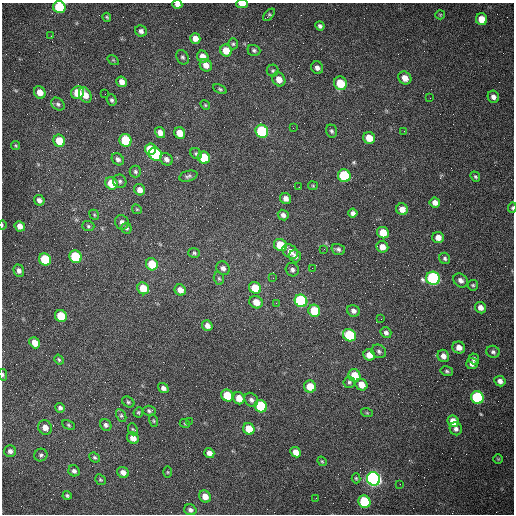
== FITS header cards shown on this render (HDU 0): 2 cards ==
NAXIS1  =                  512 /fastest changing axis
NAXIS2  =                  512 /next to fastest changing axis

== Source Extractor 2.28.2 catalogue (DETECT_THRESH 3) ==
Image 512 x 512 px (HDU 0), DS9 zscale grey, 1 PNG px = 1 image px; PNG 516 x 516 px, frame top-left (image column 1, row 512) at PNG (2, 3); each listed source drawn as its Kron ellipse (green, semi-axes under 4 px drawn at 4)
Background 1480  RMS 22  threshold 66.3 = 3 sigma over >= 5 px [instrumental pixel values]
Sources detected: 167; all 167 listed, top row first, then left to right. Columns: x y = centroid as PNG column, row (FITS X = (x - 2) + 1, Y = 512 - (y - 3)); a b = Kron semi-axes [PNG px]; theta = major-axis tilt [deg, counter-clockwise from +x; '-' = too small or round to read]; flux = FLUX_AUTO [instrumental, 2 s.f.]
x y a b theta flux
177 4 5 4 - 5400
242 4 6 3 1 13000
59 7 6 6 - 88000
269 15 7 4 47 2600
440 15 5 4 - 1600
107 17 4 4 - 2000
481 19 6 5 - 18000
320 26 5 4 - 4000
141 31 6 5 - 4800
51 36 3 2 - 1500
195 38 5 5 - 11000
233 44 5 5 - 2300
226 50 6 5 - 23000
254 50 6 5 - 3100
182 57 7 5 -64 3300
203 57 6 5 - 14000
113 60 6 4 -34 1800
206 65 6 6 - 11000
317 68 6 5 - 5800
273 71 6 6 - 2600
405 78 7 6 - 13000
279 79 7 6 - 13000
122 82 5 5 - 8900
340 83 7 6 - 41000
220 89 7 4 -25 2300
40 92 6 5 - 14000
78 93 7 6 - 35000
105 94 2 2 - 660
85 95 8 5 -63 15000
493 97 6 5 - 6500
430 98 2 2 - 590
112 100 6 5 - 3000
58 104 7 5 -42 3700
205 105 5 4 - 1800
293 128 2 2 - 680
262 131 7 6 - 150000
332 131 7 5 -69 3200
404 131 2 2 - 700
160 132 5 5 - 10000
180 133 6 5 - 22000
369 138 6 5 - 20000
125 140 6 6 - 66000
59 141 6 5 - 33000
16 145 5 3 - 1500
150 149 6 5 - 46000
155 154 7 6 - 110000
196 154 6 5 - 2900
204 158 6 6 - 50000
118 159 7 5 -42 4600
166 159 7 5 -39 6100
135 172 6 5 - 2900
188 176 9 5 15 3500
344 176 6 6 - 110000
475 177 5 4 - 2300
120 181 7 6 - 3900
111 183 6 6 - 33000
313 186 5 4 - 1500
299 187 2 2 - 1000
140 190 6 5 - 9000
286 198 6 5 - 8300
39 200 5 5 - 5800
435 203 5 5 - 8500
512 208 5 4 - 2100
137 209 5 4 - 1700
402 209 6 5 - 11000
353 213 4 4 - 4800
94 215 5 4 - 1800
283 215 5 5 - 5200
122 222 7 6 - 6500
2 225 5 3 - 1400
20 226 5 5 - 9800
88 226 6 5 - 2500
126 228 5 5 - 2800
383 233 6 5 - 26000
438 238 6 5 - 11000
280 245 7 6 - 43000
382 247 6 5 - 11000
324 249 3 3 - 740
338 249 7 5 -18 3900
290 251 8 6 -41 12000
194 253 6 4 -17 2700
295 256 6 5 - 6400
76 257 6 6 - 98000
445 258 6 5 - 3300
45 259 6 5 - 86000
152 264 6 5 - 37000
223 268 7 6 - 5400
312 268 2 2 - 720
292 270 7 6 - 4900
19 271 6 5 - 5500
219 278 6 5 - 2300
273 278 2 2 - 810
433 278 7 6 - 280000
460 280 8 6 -42 6700
473 285 5 5 - 2300
143 288 6 5 - 32000
255 288 6 5 - 41000
180 290 6 5 - 11000
301 301 6 6 - 200000
256 302 7 6 - 16000
276 303 3 3 - 1500
480 308 6 5 - 8500
314 311 6 5 - 50000
353 311 6 5 - 6400
61 316 6 5 - 54000
381 319 2 2 - 810
207 326 5 5 - 7700
386 333 6 5 - 4600
349 335 7 6 - 110000
35 343 6 5 - 17000
459 348 6 6 - 11000
379 351 8 6 -33 4100
493 352 7 6 - 3600
369 355 6 5 - 15000
443 356 6 5 - 7800
474 359 5 5 - 4600
59 360 5 4 - 2100
472 364 6 5 - 7500
447 371 6 4 -12 2600
3 375 6 4 -77 2500
354 375 6 6 - 27000
500 381 6 5 - 6800
349 382 6 5 - 3000
361 385 6 5 - 17000
310 386 6 6 - 22000
163 388 5 4 - 6200
227 395 6 5 - 49000
477 397 6 6 - 170000
239 398 6 5 - 17000
251 400 7 6 - 4900
128 402 6 5 - 2400
261 406 6 6 - 99000
60 408 5 5 - 3900
149 411 6 5 - 3300
138 412 5 4 - 2100
367 413 6 4 -19 1500
121 416 7 4 -64 2700
154 421 6 4 -73 2000
189 421 2 2 - 670
453 421 6 5 - 21000
185 424 5 3 - 1300
68 425 6 4 -29 2300
106 425 6 5 - 4100
45 427 7 6 - 12000
133 429 6 4 -66 1900
249 429 6 5 - 28000
456 429 6 6 - 5200
133 438 6 5 - 13000
10 451 6 6 - 5500
296 452 5 4 - 13000
209 453 5 4 - 8100
41 455 6 6 - 3500
94 457 5 4 - 2800
498 459 5 5 - 1500
322 461 5 4 - 1600
74 471 6 5 - 4500
123 472 6 5 - 8400
168 472 6 4 -89 1500
356 478 5 3 - 1900
373 479 7 6 - 710000
100 480 6 5 - 2100
400 484 2 2 - 710
67 495 4 4 - 2500
205 496 6 5 - 14000
316 498 3 2 - 3800
364 502 6 6 - 91000
190 510 6 5 - 4700
At the frame edge (FLAGS 8, measured only in part): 6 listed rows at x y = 177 4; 242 4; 59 7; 512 208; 2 225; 3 375